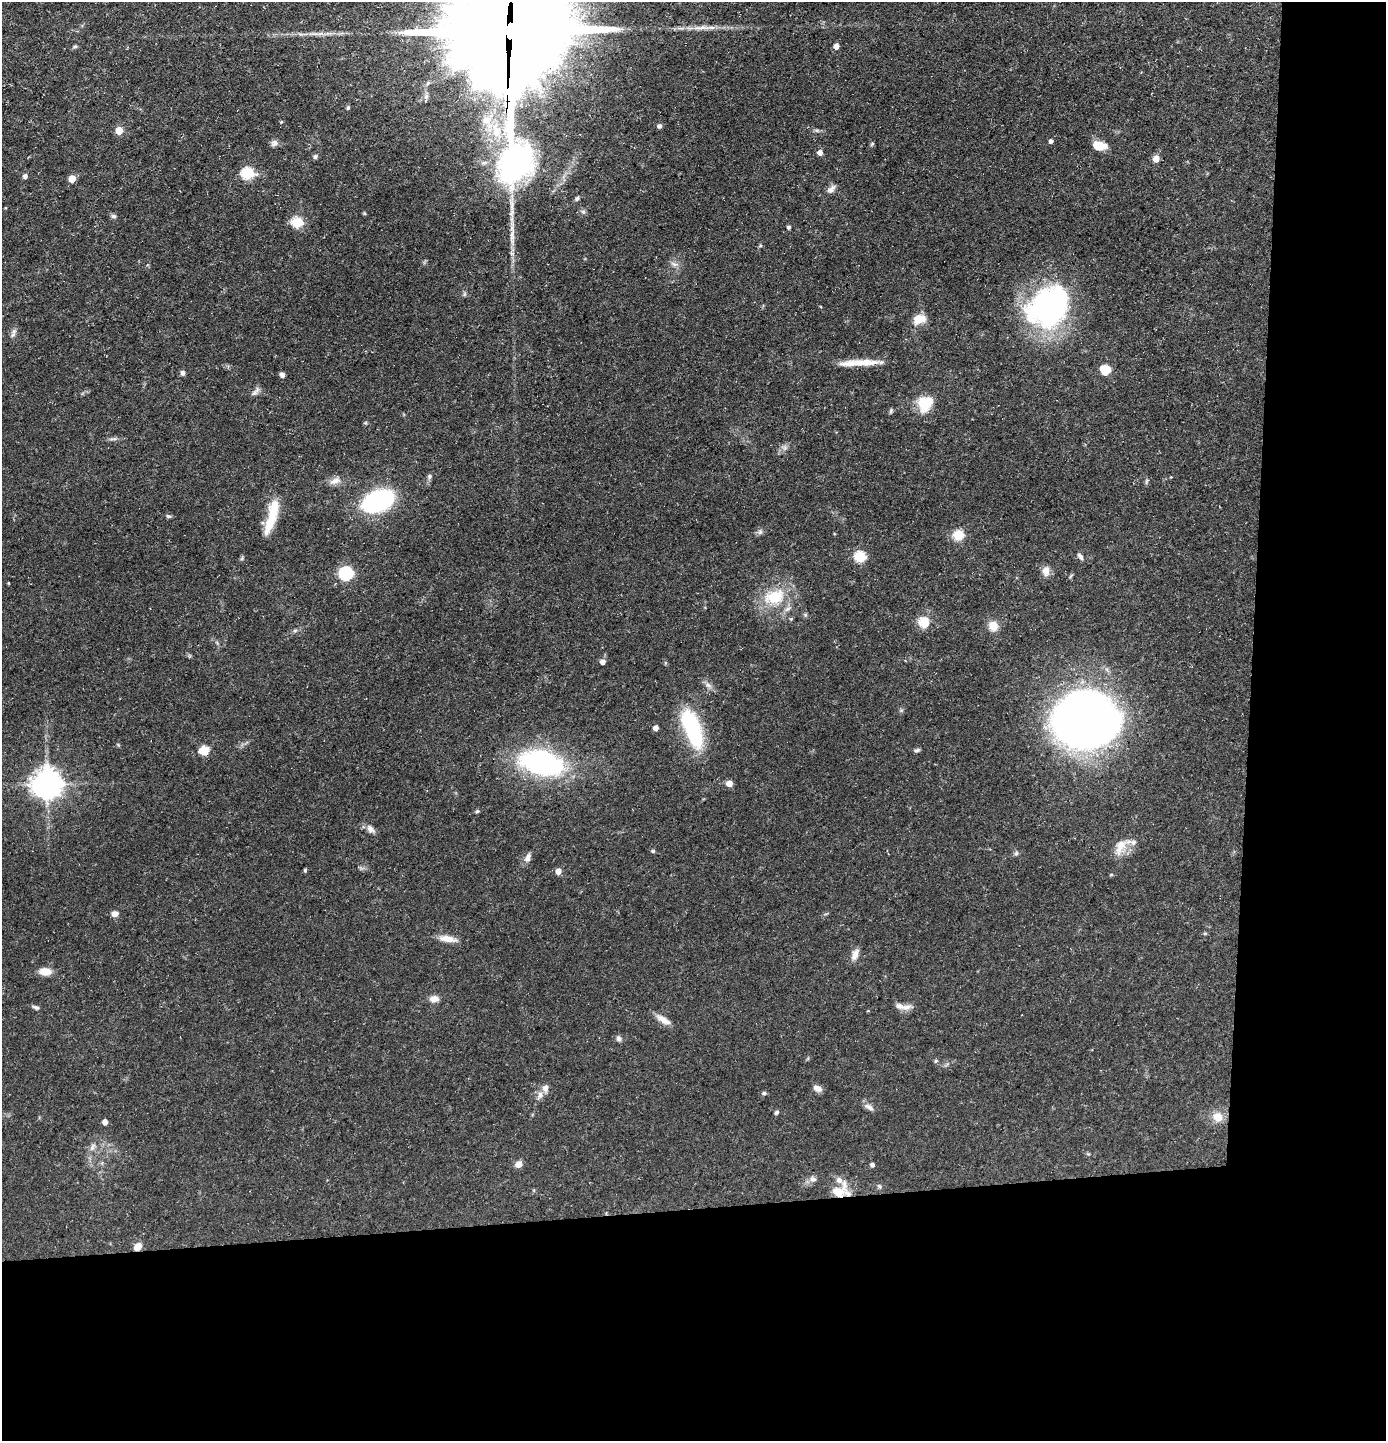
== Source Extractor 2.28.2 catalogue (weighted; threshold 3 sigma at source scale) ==
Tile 9 of 3 x 3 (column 3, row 3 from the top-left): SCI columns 2839-4222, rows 1-1439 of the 4292 x 4317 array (HDU 1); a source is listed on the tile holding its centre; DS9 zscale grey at full resolution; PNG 1388 x 1443 px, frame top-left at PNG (2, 2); no overlay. Shown black and unused: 24% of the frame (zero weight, under 3 of 5 exposures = <1% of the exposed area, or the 3 px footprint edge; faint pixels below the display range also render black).
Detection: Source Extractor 2.28.2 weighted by HDU 2 'WHT'; one run over the whole footprint, this tile lists its part. Background 0.0975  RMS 0.0046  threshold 0.0207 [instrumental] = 3 sigma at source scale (4.5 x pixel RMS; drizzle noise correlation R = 1.50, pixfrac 1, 0.05/0.05 arcsec/px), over >= 5 px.
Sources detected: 116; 1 inside a brighter object's white glare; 1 long thin detection or spike segment (spike, bleed or trail) — not listed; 5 inside a brighter listed object's ellipse — not listed separately; the other 109 listed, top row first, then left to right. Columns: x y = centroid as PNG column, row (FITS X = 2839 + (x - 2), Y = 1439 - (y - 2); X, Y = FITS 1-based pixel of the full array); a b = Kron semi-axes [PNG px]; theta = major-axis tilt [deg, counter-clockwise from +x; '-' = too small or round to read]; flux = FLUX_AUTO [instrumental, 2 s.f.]
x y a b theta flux
700 28 28 6 1 5.2
509 31 53 37 89 15000
314 34 14 4 -3 2.2
836 46 5 5 - 2.9
75 47 6 5 - 0.79
348 108 6 4 74 0.7
487 120 16 11 21 6.8
281 122 4 3 - 0.5
659 126 5 5 - 1.3
119 130 5 5 - 9.7
817 130 7 4 -1 0.83
1051 141 5 4 - 1.4
274 143 9 8 - 1.6
872 144 6 5 - 0.61
1099 146 15 8 -7 7.4
820 152 5 5 - 2.9
315 156 6 5 - 1.1
1156 159 5 5 - 6.3
248 173 6 6 - 40
25 176 5 5 - 1.6
72 179 5 5 - 8.7
831 189 12 7 47 2.4
577 199 6 5 - 1.1
583 212 6 5 - 1
364 213 5 4 - 0.5
114 216 7 5 -3 1
297 222 6 6 - 32
789 227 4 4 - 0.99
760 246 6 4 19 0.54
674 264 10 5 -18 1.7
464 294 7 4 71 0.72
1048 306 51 38 41 100
919 319 13 10 15 6.9
12 335 8 6 73 1.5
860 363 52 7 2 9.6
1105 370 9 8 - 9.5
183 373 6 6 - 1.4
282 375 6 5 - 1.7
255 392 14 6 49 1.7
924 404 19 17 62 12
891 411 7 5 70 0.74
365 423 6 4 18 0.52
113 439 14 4 6 1.4
785 447 8 7 - 1.6
430 476 6 6 - 1.1
1171 477 3 3 - 0.31
335 481 16 8 15 3.4
1146 481 9 3 77 0.72
378 501 20 12 23 100
273 510 32 14 82 13
168 516 8 5 -18 0.78
760 532 6 6 - 1.2
959 535 6 5 - 28
1080 556 11 5 -54 1.4
860 557 6 6 - 35
242 558 6 4 72 0.68
1046 571 11 8 86 3.7
346 573 6 6 - 70
1071 576 8 3 46 0.56
8 583 3 2 - 0.36
774 597 22 15 16 18
805 615 6 5 - 0.73
791 619 5 4 - 0.55
924 622 17 14 -73 7
993 626 8 8 - 7.5
295 631 7 4 1 0.83
189 656 6 4 71 0.51
603 662 5 5 - 2.7
708 685 10 6 -11 1.7
1086 718 46 41 20 540
656 728 4 4 - 3.1
692 729 43 16 -69 42
204 750 9 7 10 8.1
917 750 8 5 22 0.88
542 762 34 19 -13 100
729 783 5 5 - 4.2
47 784 9 9 - 720
477 811 5 4 - 0.61
371 829 14 8 -49 2.5
1120 846 25 12 69 7
653 851 5 4 - 0.84
1016 853 7 5 46 0.88
528 858 13 7 71 2.2
305 870 5 4 - 0.55
558 871 5 5 - 4
115 914 9 7 4 2.1
447 939 21 7 -9 5.4
855 955 15 8 69 3.2
45 971 12 8 -2 5.9
434 999 11 8 1 3.2
36 1007 10 5 -19 1.2
906 1007 17 8 9 3.1
663 1020 21 8 -30 4.1
619 1039 9 6 -65 1.3
936 1061 5 5 - 0.68
817 1088 11 7 -29 2.5
764 1093 6 5 - 0.95
540 1095 11 8 62 2.5
869 1107 14 7 -28 2.2
776 1112 6 4 50 0.82
1217 1117 14 12 -42 5.9
105 1122 4 4 - 3.2
92 1147 12 6 61 2.1
518 1164 8 7 - 3.1
872 1165 5 4 - 1.3
813 1179 10 8 -22 2
879 1186 8 4 -45 0.83
840 1191 20 15 17 11
138 1247 9 7 46 4.1
Overlapping masked pixels (flux is a lower limit): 3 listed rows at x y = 509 31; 840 1191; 138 1247
Isophote crosses this tile's border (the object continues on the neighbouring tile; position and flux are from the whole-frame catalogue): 1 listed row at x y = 509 31